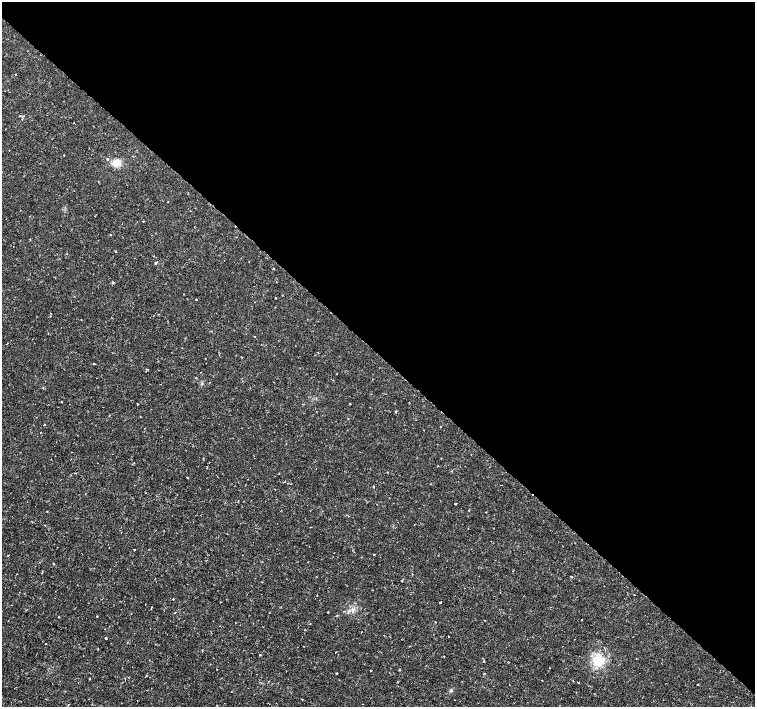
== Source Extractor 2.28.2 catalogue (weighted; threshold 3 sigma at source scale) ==
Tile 3 of 4 x 4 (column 3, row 1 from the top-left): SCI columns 3015-4519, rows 4391-5799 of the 6041 x 6034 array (HDU 1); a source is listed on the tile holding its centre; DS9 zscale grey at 2 x 2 block average (1 PNG px = mean of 2 x 2 image px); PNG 757 x 709 px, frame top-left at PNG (2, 2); no overlay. Shown black and unused: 50% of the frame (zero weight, under 2 of 3 exposures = <1% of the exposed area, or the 3 px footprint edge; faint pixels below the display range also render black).
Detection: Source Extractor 2.28.2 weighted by HDU 2 'WHT'; one run over the whole footprint, this tile lists its part. Background 0.00334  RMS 0.0011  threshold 0.00482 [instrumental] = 3 sigma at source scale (4.5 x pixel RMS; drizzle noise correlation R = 1.50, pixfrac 1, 0.0396/0.0396 arcsec/px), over >= 5 px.
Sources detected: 69; all 69 listed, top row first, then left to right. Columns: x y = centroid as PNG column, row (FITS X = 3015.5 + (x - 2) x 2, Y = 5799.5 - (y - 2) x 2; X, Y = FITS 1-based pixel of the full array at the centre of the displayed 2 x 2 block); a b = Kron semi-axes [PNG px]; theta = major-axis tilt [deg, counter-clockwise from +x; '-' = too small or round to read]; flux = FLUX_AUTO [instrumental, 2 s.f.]
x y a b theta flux
20 116 2 2 - 0.32
64 155 2 2 - 0.19
107 159 2 2 - 0.51
116 163 8 6 18 2.6
168 202 2 2 - 0.088
143 221 2 2 - 0.21
155 263 3 2 - 0.41
273 268 2 2 - 0.23
112 282 3 3 - 0.24
275 298 2 2 - 0.27
196 299 2 2 - 0.42
255 336 2 2 - 0.11
242 357 2 2 - 0.12
205 358 2 2 - 0.075
94 364 2 2 - 0.42
201 372 2 2 - 0.1
43 388 2 2 - 0.18
137 404 3 2 - 0.11
350 404 2 2 - 0.12
396 411 2 2 - 0.26
140 416 2 2 - 0.12
348 419 2 2 - 0.16
44 424 2 2 - 0.48
72 452 2 2 - 0.09
438 466 2 2 - 0.17
387 472 2 2 - 0.24
75 473 2 2 - 0.18
279 473 2 2 - 0.11
188 478 2 2 - 0.21
291 484 2 2 - 0.11
501 485 2 2 - 0.11
374 487 2 2 - 0.32
85 494 2 2 - 0.081
455 503 2 2 - 0.3
47 511 2 2 - 0.13
45 525 2 2 - 0.91
134 550 2 2 - 0.35
374 554 2 2 - 0.27
54 563 2 2 - 0.54
571 577 3 2 - 0.16
402 580 2 2 - 0.83
173 599 2 2 - 0.24
440 602 2 2 - 0.53
328 612 2 2 - 0.58
175 613 3 2 - 0.12
269 613 2 2 - 0.083
337 615 2 2 - 0.16
97 616 2 2 - 0.12
59 617 2 2 - 0.13
582 619 2 2 - 0.1
435 622 2 2 - 0.14
449 636 2 2 - 0.18
106 638 2 2 - 0.76
46 643 2 2 - 0.2
303 646 2 2 - 0.1
98 649 2 2 - 0.46
260 655 2 2 - 0.23
598 661 12 11 - 5.4
484 662 3 2 - 0.12
399 670 3 2 - 0.16
370 671 2 2 - 0.17
336 673 2 2 - 0.3
484 673 2 2 - 0.12
89 678 2 2 - 0.28
542 680 2 2 - 0.16
579 682 2 2 - 0.18
698 684 2 2 - 0.35
509 685 2 2 - 0.11
451 691 4 3 - 0.35
Diffuse or blended objects may show on this block-average render without a row.